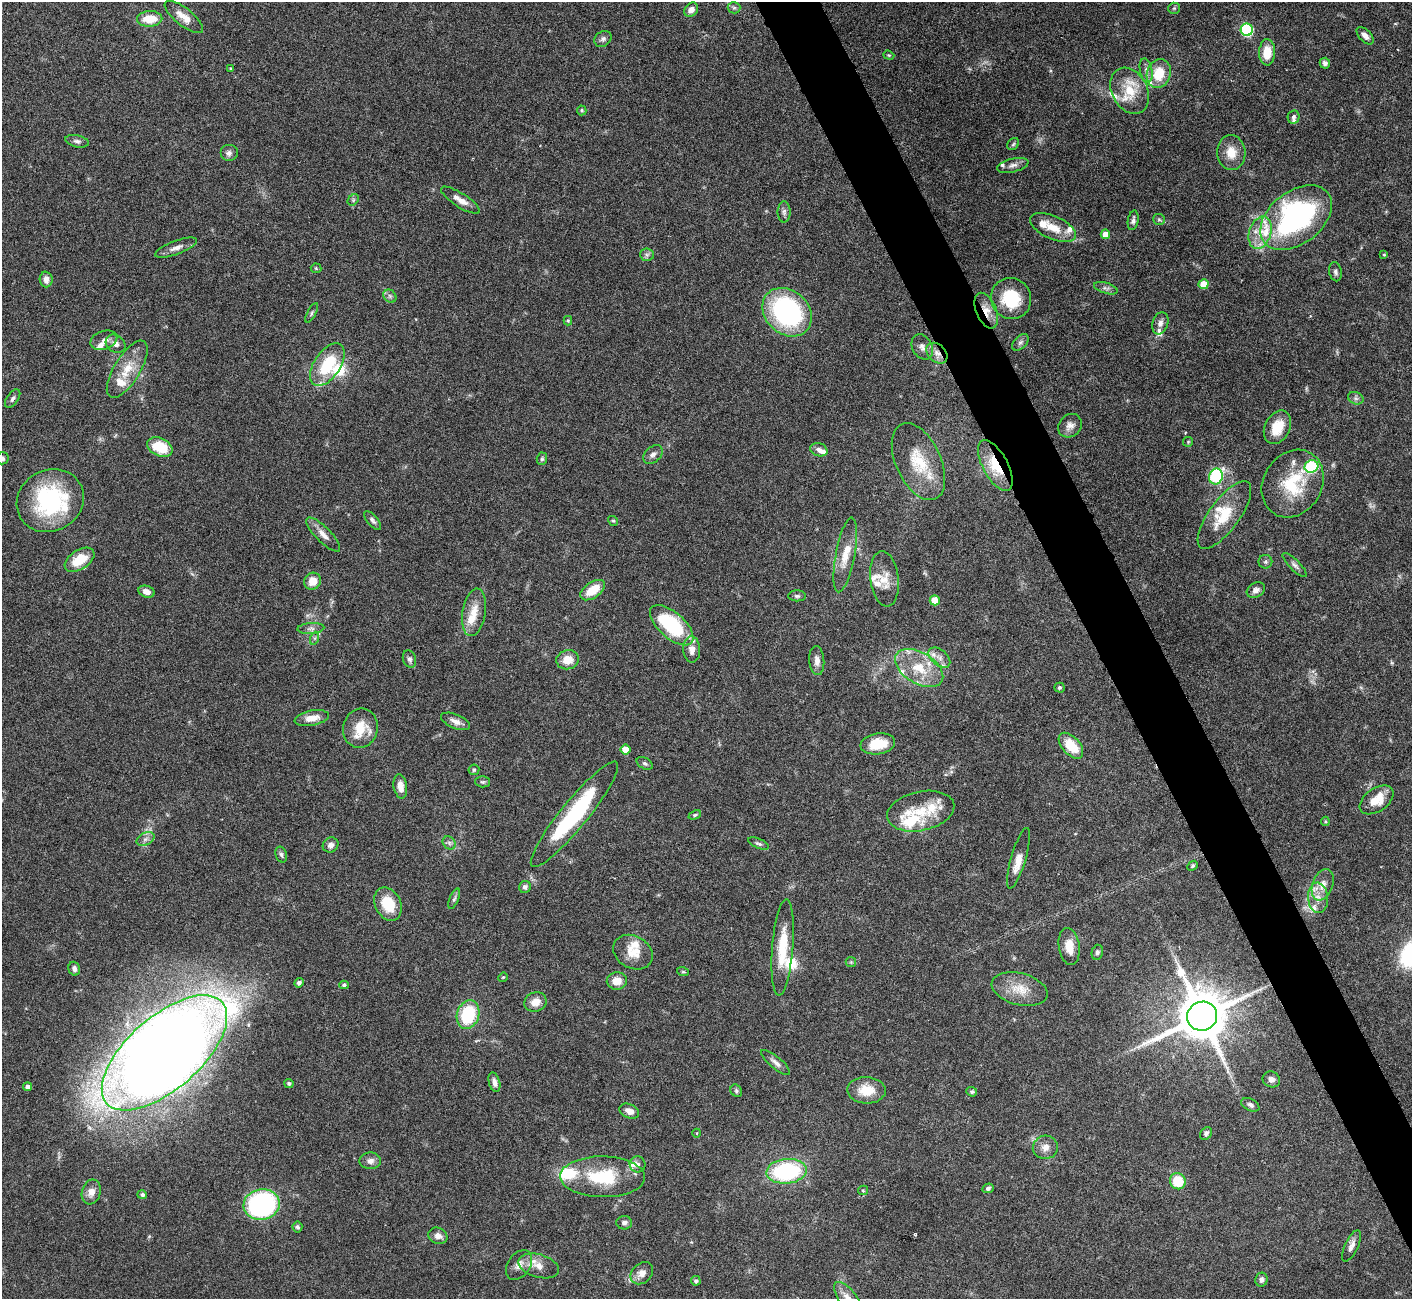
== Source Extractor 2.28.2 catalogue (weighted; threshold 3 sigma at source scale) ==
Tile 6 of 4 x 4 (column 2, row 2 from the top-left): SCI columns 1411-2820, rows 2750-4046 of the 5644 x 5631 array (HDU 1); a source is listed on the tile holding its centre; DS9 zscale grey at full resolution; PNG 1414 x 1301 px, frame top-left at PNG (2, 2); each listed source drawn as its Kron ellipse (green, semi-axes under 4 px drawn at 4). Shown black and unused: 4% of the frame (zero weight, under 3 of 6 exposures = <1% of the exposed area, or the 3 px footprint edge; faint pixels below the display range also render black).
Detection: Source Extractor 2.28.2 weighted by HDU 2 'WHT'; one run over the whole footprint, this tile lists its part. Background 0.0973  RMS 0.0033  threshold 0.0137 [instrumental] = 3 sigma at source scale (4.09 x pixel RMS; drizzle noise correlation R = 1.36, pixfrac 0.8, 0.05/0.05 arcsec/px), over >= 5 px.
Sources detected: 203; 32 inside a brighter listed object's ellipse — not listed separately; the other 171 listed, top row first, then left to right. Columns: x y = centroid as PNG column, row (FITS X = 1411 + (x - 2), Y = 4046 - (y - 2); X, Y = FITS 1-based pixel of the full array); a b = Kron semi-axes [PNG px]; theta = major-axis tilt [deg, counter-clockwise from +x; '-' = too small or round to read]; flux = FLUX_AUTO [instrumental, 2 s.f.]
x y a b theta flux
734 8 6 5 - 0.67
1174 8 6 5 - 0.49
691 10 8 6 52 1.8
184 17 23 8 -39 3.9
150 19 13 8 2 6.6
1247 30 6 6 - 36
1365 36 11 6 -47 1.6
603 39 9 7 34 1.1
1267 52 13 8 88 6
889 55 6 4 -19 0.4
1325 63 5 5 - 1
231 69 4 3 - 0.34
1146 70 12 6 -77 1.4
1159 73 15 12 73 8
1130 91 24 17 -62 9.1
582 110 5 5 - 0.56
1293 117 7 6 - 0.71
77 141 12 6 -12 1
1013 144 7 5 46 0.54
1231 152 17 14 -85 4.6
229 153 9 8 - 1.3
1013 165 16 6 13 1.5
353 200 6 5 - 0.54
460 200 22 7 -32 2.7
784 212 11 6 90 1
1296 218 40 26 38 69
1159 219 6 5 - 0.57
1133 220 10 5 80 0.97
1053 228 24 11 -24 5.6
1260 233 17 11 72 5.2
1105 234 5 4 - 2.7
176 248 22 6 20 2.3
647 255 7 6 - 0.81
1384 255 4 3 - 0.35
316 268 5 5 - 0.36
1335 272 9 6 -78 0.91
46 279 8 6 -87 1.9
1204 284 5 5 - 5.1
1106 288 12 5 -17 1
390 296 7 6 - 0.78
1011 299 21 20 - 16
986 311 19 10 -67 4.4
787 312 27 21 -43 53
312 313 11 4 62 0.63
568 321 4 4 - 0.37
1160 323 11 7 71 1.6
104 340 14 9 18 1.9
1020 342 10 6 44 0.96
116 344 10 8 -37 1.8
922 347 13 10 -62 1.9
937 353 12 8 -43 2.4
327 365 24 13 56 14
127 369 32 13 58 7.5
1356 398 8 6 -21 0.9
13 399 10 5 54 0.9
1070 426 13 11 44 2
1277 427 18 12 63 7
1188 442 5 5 - 0.4
160 447 13 9 -26 9.2
819 450 9 6 -17 1.2
653 455 11 7 42 1.4
2 458 6 6 - 0.76
542 459 6 5 - 0.53
918 462 41 22 -65 13
995 466 28 12 -62 11
1311 466 7 6 - 28
1216 476 8 6 72 30
1293 484 35 29 58 17
50 501 34 30 31 33
1224 515 40 15 54 11
372 520 11 5 -50 0.93
613 521 5 4 - 0.42
323 534 23 7 -45 2.5
845 555 38 9 80 5.8
79 560 16 9 33 7.4
1265 562 7 7 - 0.73
1295 565 16 5 -45 1.2
884 579 28 14 -83 5
313 581 9 8 - 3.8
593 590 14 7 34 6.4
1256 590 9 7 29 1.6
147 592 8 5 -19 2
797 596 9 5 -1 0.69
935 600 5 5 - 4.8
474 612 24 11 81 5.4
672 625 26 13 -41 24
311 628 13 5 4 1.2
315 638 7 4 71 0.58
692 650 13 8 -88 2.6
939 658 12 7 -40 2
409 659 9 6 -71 1
568 660 11 9 14 4.4
817 661 14 7 -86 2.1
919 668 26 15 -31 10
1059 688 5 5 - 0.5
312 718 17 7 10 3.6
455 721 15 7 -22 2
360 728 20 17 76 8.7
878 744 17 10 9 8.1
1071 746 15 8 -48 8.3
625 750 5 5 - 5.7
645 763 9 5 -30 0.69
474 770 5 5 - 0.5
482 782 7 5 -2 0.63
400 786 12 7 -81 2.9
1377 800 19 11 35 6.1
921 811 34 19 12 10
574 814 67 13 51 36
695 815 6 3 25 0.46
1325 821 5 4 - 0.37
145 839 9 6 27 1.2
449 843 7 6 - 0.9
758 844 11 4 -22 0.78
331 845 8 7 - 1.4
281 855 8 5 -72 0.77
1018 858 31 7 73 3.7
1193 866 6 4 41 0.46
1323 885 16 10 70 3.2
525 887 6 6 - 0.94
1318 898 15 10 -86 3.4
454 899 11 4 68 0.76
388 904 17 13 -66 8.9
1069 946 18 10 -81 4.6
783 947 48 10 85 11
633 952 21 16 -29 5.6
1097 952 7 5 77 0.88
851 962 5 5 - 0.49
74 969 7 5 -73 1.2
683 972 6 3 -18 0.39
503 977 5 4 - 0.3
617 981 10 8 2 3.6
299 983 5 4 - 0.94
344 985 5 4 - 0.59
1020 989 28 16 -14 6.5
535 1002 11 9 20 3.3
468 1014 15 11 71 18
1202 1016 15 14 - 1900
164 1053 77 36 41 710
775 1062 18 6 -40 1.6
1271 1079 9 7 -28 1.4
494 1082 10 5 -74 1.4
289 1083 5 4 - 0.73
28 1087 4 4 - 1.5
866 1090 19 13 -3 7.1
736 1091 6 5 - 0.61
972 1092 5 4 - 0.54
1250 1105 10 6 -28 0.98
629 1111 10 7 -24 2.1
697 1133 4 3 - 0.23
1206 1133 7 5 56 0.84
1045 1147 12 11 - 2.5
370 1161 11 8 0 1.6
637 1164 8 7 - 1
786 1171 20 12 5 35
603 1177 42 20 -1 18
1178 1181 8 7 - 9.4
988 1188 5 4 - 0.77
863 1190 5 4 - 0.37
91 1192 12 9 73 2.8
142 1195 5 4 - 0.74
262 1204 18 15 9 56
624 1223 7 7 - 1.2
297 1227 5 5 - 0.65
438 1236 10 8 -22 1.7
1351 1246 17 6 65 1.9
519 1265 16 11 55 2.7
539 1266 21 11 -16 4
642 1273 12 9 44 2.3
1261 1280 7 6 - 1.1
696 1281 5 4 - 0.77
847 1297 18 8 -52 2.6
Overlapping masked pixels (flux is a lower limit): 4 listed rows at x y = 986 311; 937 353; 995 466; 1202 1016
Isophote crosses this tile's border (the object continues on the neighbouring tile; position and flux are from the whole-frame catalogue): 2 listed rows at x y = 2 458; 847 1297